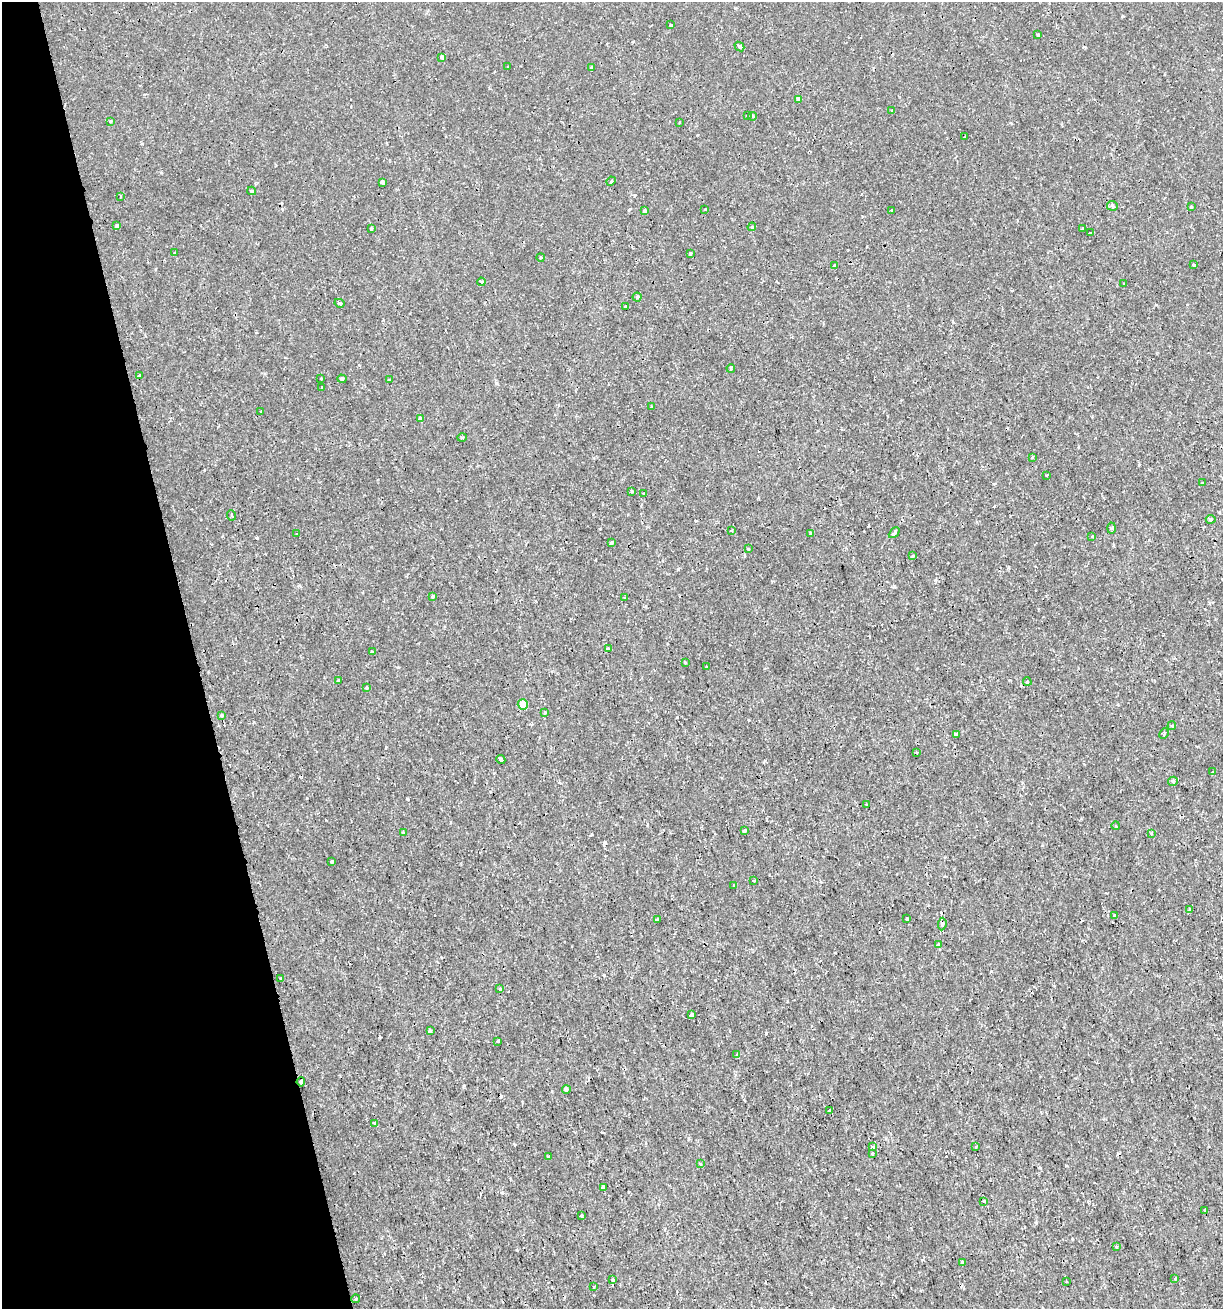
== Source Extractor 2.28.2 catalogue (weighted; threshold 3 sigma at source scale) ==
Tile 5 of 4 x 4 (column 1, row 2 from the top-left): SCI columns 53-1273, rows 2619-3925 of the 5039 x 5235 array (HDU 1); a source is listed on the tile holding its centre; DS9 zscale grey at full resolution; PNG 1225 x 1311 px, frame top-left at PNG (2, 2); each listed source drawn as its Kron ellipse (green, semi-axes under 4 px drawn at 4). Shown black and unused: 16% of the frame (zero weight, under 2 of 3 exposures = <1% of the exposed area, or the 3 px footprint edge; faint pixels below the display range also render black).
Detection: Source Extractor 2.28.2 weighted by HDU 2 'WHT'; one run over the whole footprint, this tile lists its part. Background 7.19e-04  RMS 0.0012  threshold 0.00523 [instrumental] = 3 sigma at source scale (4.5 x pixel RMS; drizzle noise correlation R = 1.50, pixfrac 1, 0.0396/0.0396 arcsec/px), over >= 5 px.
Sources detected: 131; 9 cosmic-ray / hot-pixel residue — neither listed nor drawn; the other 122 listed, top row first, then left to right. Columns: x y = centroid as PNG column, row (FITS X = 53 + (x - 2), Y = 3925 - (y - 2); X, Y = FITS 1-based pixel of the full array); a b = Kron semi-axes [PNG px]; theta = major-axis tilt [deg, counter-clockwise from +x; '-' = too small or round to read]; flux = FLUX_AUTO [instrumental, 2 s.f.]
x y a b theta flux
671 25 3 3 - 0.19
1038 35 3 3 - 0.4
739 46 5 3 - 0.28
442 57 4 4 - 0.46
508 67 3 2 - 0.092
591 67 3 3 - 0.35
799 99 4 3 - 0.6
891 111 3 3 - 0.1
747 116 4 3 - 0.14
752 116 4 3 - 0.26
110 121 3 3 - 0.12
680 122 3 2 - 0.082
965 137 3 3 - 0.22
611 181 5 3 - 0.11
383 182 4 3 - 0.64
252 191 4 3 - 0.17
120 196 3 3 - 0.13
1112 206 5 5 - 0.3
1191 206 3 3 - 0.13
705 209 3 2 - 0.086
645 210 3 3 - 0.38
892 210 3 2 - 0.089
117 225 4 3 - 0.21
752 227 4 3 - 0.17
372 228 3 3 - 0.16
1082 229 3 3 - 0.12
1090 232 3 2 - 0.18
175 253 3 3 - 0.11
690 254 3 3 - 0.19
540 257 4 4 - 0.2
1193 265 3 3 - 0.34
834 266 4 3 - 0.14
481 282 4 3 - 0.14
1124 284 3 3 - 0.16
637 297 4 4 - 0.17
339 303 5 3 - 0.21
625 306 3 3 - 0.25
731 368 4 3 - 0.17
139 376 3 3 - 0.47
321 379 3 2 - 0.088
342 379 4 4 - 0.3
389 380 3 3 - 0.15
322 388 3 2 - 0.15
652 407 3 3 - 0.13
261 411 3 3 - 0.17
421 419 4 3 - 0.78
462 438 5 3 - 0.13
1032 457 3 3 - 0.13
1047 475 4 2 - 0.089
1202 483 4 2 - 0.099
632 491 4 3 - 0.12
644 494 3 3 - 0.19
232 515 5 3 - 0.2
1211 519 5 4 - 0.28
1112 528 5 3 - 0.16
732 530 4 3 - 0.13
811 533 3 3 - 0.18
894 533 6 3 47 1.3
297 534 3 2 - 0.14
1092 536 3 3 - 0.1
611 543 4 2 - 0.18
748 549 3 3 - 0.13
913 556 4 3 - 0.13
433 597 3 3 - 0.27
625 598 3 3 - 0.3
608 649 3 3 - 0.3
372 652 3 3 - 0.21
685 662 3 2 - 0.19
706 667 3 3 - 0.31
339 681 3 3 - 0.15
1027 682 4 3 - 0.17
367 687 3 3 - 0.22
523 704 5 5 - 1.5
545 712 3 3 - 0.3
221 715 3 3 - 0.23
1172 726 4 3 - 0.2
1164 734 5 3 - 0.19
956 735 4 3 - 0.69
916 753 3 2 - 0.13
501 760 5 2 - 0.18
1212 772 3 2 - 0.088
1173 781 5 4 - 0.43
867 805 2 2 - 0.12
1116 826 4 3 - 0.097
745 831 3 3 - 0.26
403 833 3 3 - 0.41
1151 833 4 2 - 0.096
332 861 4 3 - 0.38
754 881 3 2 - 0.1
734 885 3 3 - 0.21
1190 910 3 3 - 0.3
1114 915 4 2 - 0.11
907 918 3 3 - 0.16
657 919 3 3 - 0.22
942 924 6 4 84 0.31
938 944 3 3 - 0.19
280 978 3 3 - 0.28
500 989 3 3 - 0.12
692 1015 3 3 - 0.87
430 1031 3 3 - 0.41
498 1041 3 3 - 0.12
737 1055 4 4 - 0.17
301 1082 5 3 - 0.72
566 1089 4 3 - 0.28
830 1110 3 3 - 0.45
375 1124 3 3 - 0.24
873 1147 3 3 - 0.46
976 1147 3 3 - 0.26
872 1153 3 3 - 0.21
549 1156 4 3 - 0.6
700 1164 4 3 - 0.14
603 1187 4 3 - 0.65
984 1201 3 3 - 0.19
1205 1210 3 3 - 0.35
581 1216 3 3 - 0.18
1116 1247 3 3 - 0.18
962 1262 3 3 - 0.72
1175 1278 3 3 - 0.22
613 1279 4 3 - 0.16
1066 1282 3 2 - 0.13
594 1287 3 2 - 0.13
356 1299 4 3 - 0.12
Overlapping masked pixels (flux is a lower limit): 1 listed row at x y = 301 1082
Unlisted compact peaks at least as high as the median listed source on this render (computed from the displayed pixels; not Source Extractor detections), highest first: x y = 766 1033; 380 1037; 257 538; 496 383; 605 842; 678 569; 677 717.